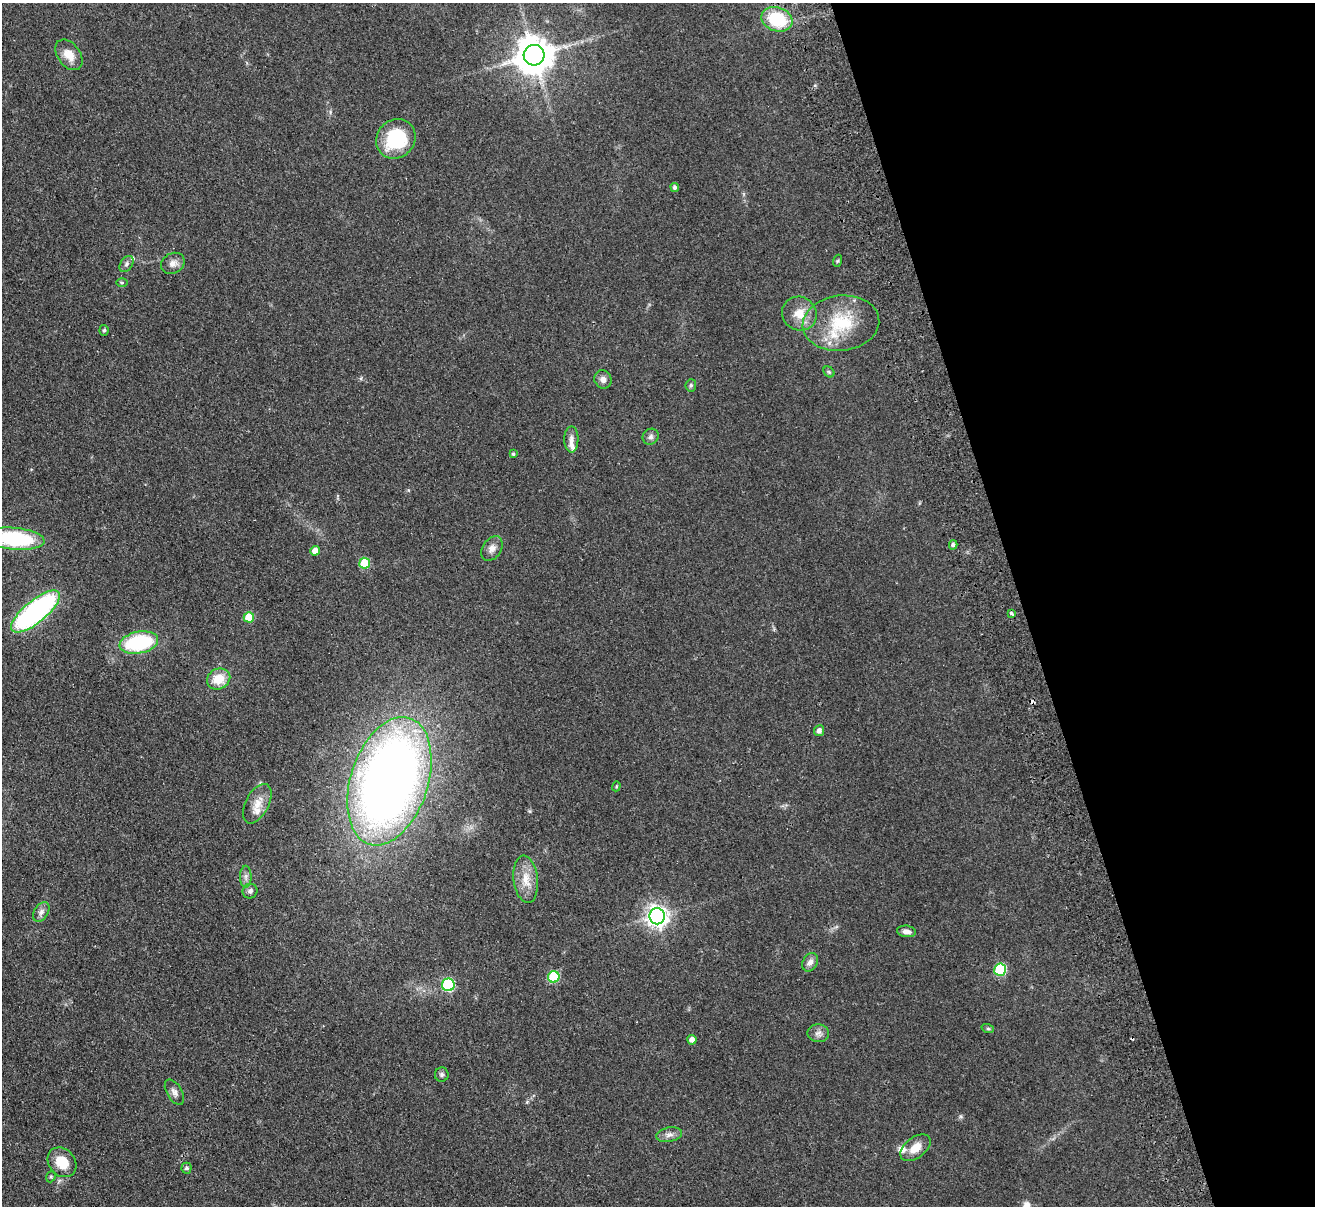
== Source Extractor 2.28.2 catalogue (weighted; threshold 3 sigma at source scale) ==
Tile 12 of 4 x 4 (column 4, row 3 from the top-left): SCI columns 3994-5306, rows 1495-2698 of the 5362 x 5274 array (HDU 1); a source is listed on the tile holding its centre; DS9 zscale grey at full resolution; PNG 1317 x 1208 px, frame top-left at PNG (2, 3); each listed source drawn as its Kron ellipse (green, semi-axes under 4 px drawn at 4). Shown black and unused: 22% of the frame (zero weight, under 2 of 3 exposures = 3% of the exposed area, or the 3 px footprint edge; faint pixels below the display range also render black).
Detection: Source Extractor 2.28.2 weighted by HDU 2 'WHT'; one run over the whole footprint, this tile lists its part. Background 0.101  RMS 0.0086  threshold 0.0385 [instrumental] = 3 sigma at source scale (4.5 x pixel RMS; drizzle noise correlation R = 1.50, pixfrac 1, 0.05/0.05 arcsec/px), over >= 5 px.
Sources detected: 58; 2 cosmic-ray / hot-pixel residue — neither listed nor drawn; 4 inside a brighter listed object's ellipse — not listed separately; the other 52 listed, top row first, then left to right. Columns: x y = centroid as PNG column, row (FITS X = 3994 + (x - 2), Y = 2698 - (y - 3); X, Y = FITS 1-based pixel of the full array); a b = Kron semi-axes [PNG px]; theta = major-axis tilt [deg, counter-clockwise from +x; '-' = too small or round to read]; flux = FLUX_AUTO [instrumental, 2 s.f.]
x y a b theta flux
777 19 16 12 -20 42
69 55 17 11 -54 11
534 55 10 10 - 2300
396 139 21 19 47 48
675 187 4 4 - 2
837 261 6 4 70 1.1
173 263 12 10 31 5.3
126 264 9 6 54 2.4
122 283 6 4 -1 1.1
799 314 18 16 -37 14
841 323 38 27 6 48
104 330 5 4 - 1.3
829 372 6 5 - 1.3
603 379 9 8 - 3.9
691 385 6 5 - 1.5
651 437 8 7 - 2.8
571 439 13 7 90 4.6
513 454 3 3 - 1.2
14 539 31 11 -5 86
953 545 4 4 - 2.2
492 549 13 9 56 5.1
315 551 5 4 - 7.8
365 563 5 5 - 32
35 612 30 11 39 180
1011 613 3 3 - 2.4
249 617 5 5 - 23
139 643 19 11 11 68
219 679 12 10 24 17
819 731 5 5 - 3.6
389 781 66 38 72 800
616 786 5 4 - 0.9
257 804 21 11 63 10
246 877 11 5 -90 3.2
526 879 24 12 -83 14
250 891 7 7 - 2.6
41 912 11 7 58 3.6
657 916 8 7 - 540
906 931 9 6 -6 3.6
810 962 10 7 62 4.7
1000 970 6 6 - 60
554 977 6 5 - 54
448 985 6 6 - 75
988 1029 6 4 -19 1.2
818 1033 11 9 -3 4
692 1040 4 4 - 4.4
442 1075 7 7 - 2
174 1092 14 7 -60 4
669 1135 13 7 12 4.2
915 1148 17 10 38 11
62 1162 16 13 -50 17
186 1168 5 5 - 2
51 1177 6 4 69 1.2
Isophote crosses this tile's border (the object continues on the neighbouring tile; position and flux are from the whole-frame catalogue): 1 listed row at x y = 14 539